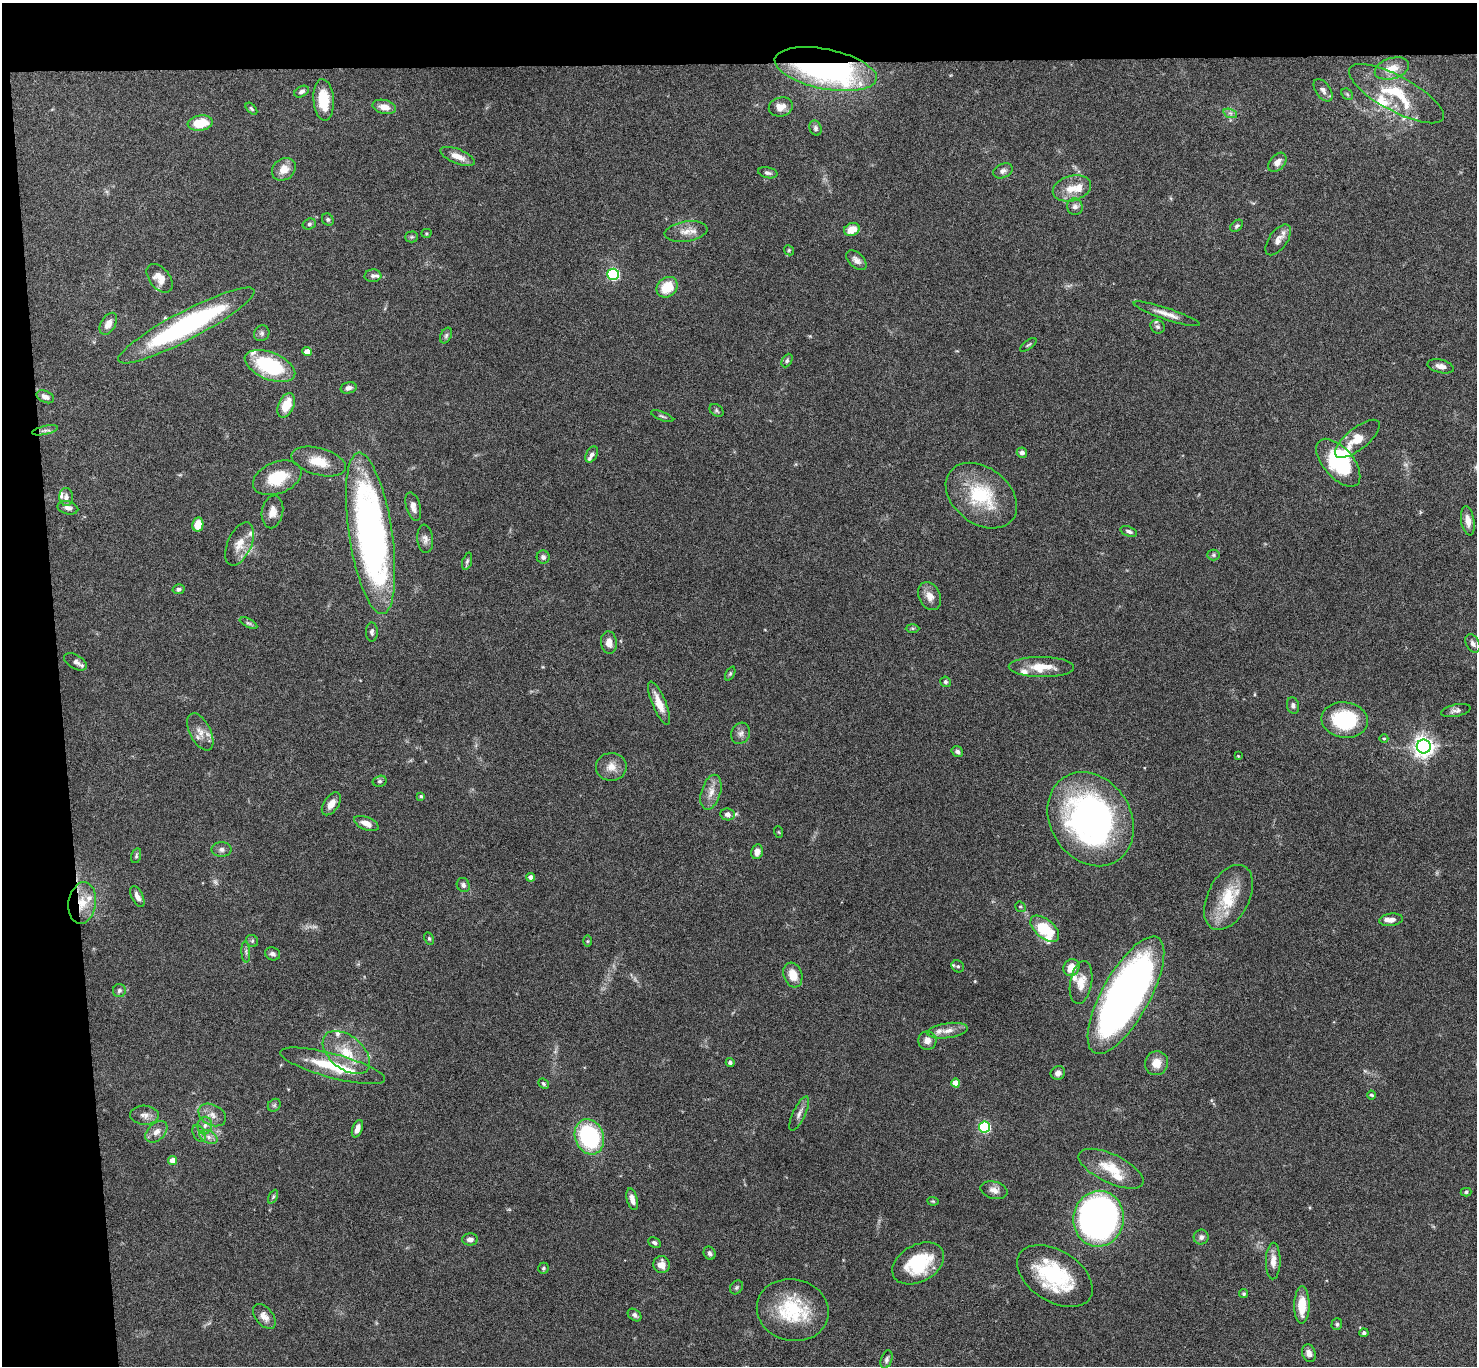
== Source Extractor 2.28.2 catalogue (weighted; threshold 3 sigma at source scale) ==
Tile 1 of 3 x 3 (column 1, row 1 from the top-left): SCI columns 2-1476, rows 2910-4273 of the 4427 x 4397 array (HDU 1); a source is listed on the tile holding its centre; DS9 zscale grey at full resolution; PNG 1479 x 1368 px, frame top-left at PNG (2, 3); each listed source drawn as its Kron ellipse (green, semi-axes under 4 px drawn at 4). Shown black and unused: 8% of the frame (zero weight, under 4 of 8 exposures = <1% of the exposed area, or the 3 px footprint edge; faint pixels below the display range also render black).
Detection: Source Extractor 2.28.2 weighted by HDU 2 'WHT'; one run over the whole footprint, this tile lists its part. Background 0.0565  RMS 0.0038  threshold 0.0154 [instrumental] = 3 sigma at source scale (4.09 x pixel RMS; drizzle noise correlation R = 1.36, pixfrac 0.8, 0.05/0.05 arcsec/px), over >= 5 px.
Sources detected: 194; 3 too faint to see at this stretch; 1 inside a brighter object's white glare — neither listed nor drawn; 19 inside a brighter listed object's ellipse — not listed separately; the other 171 listed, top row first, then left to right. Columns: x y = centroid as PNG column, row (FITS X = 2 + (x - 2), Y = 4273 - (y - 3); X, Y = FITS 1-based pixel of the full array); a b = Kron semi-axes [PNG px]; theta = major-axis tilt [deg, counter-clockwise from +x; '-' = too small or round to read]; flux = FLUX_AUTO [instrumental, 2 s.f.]
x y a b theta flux
1392 68 18 10 17 5.2
826 69 52 20 -12 100
1323 90 12 7 -54 1.5
301 92 7 5 29 1.1
1347 94 6 5 - 0.63
1396 94 53 17 -28 17
324 100 21 10 -85 9.4
384 107 12 7 -12 3.2
781 107 12 9 16 3.1
251 109 7 4 -45 0.54
1230 113 7 4 -18 0.83
200 123 13 7 8 9.9
816 128 8 6 -70 0.99
457 156 18 7 -22 3.8
1277 162 11 7 47 2.4
284 169 13 10 39 4.3
1003 171 10 7 25 1.4
768 173 10 5 -12 0.98
1072 188 19 12 16 5.4
1075 207 8 7 - 1.6
328 220 6 5 - 0.69
309 224 7 5 17 0.68
1237 226 7 5 41 0.75
852 229 8 6 25 4.8
686 231 21 10 8 3.9
426 233 5 4 - 0.43
412 237 6 5 - 0.59
1278 240 18 9 54 2.9
789 250 5 4 - 0.47
856 260 12 7 -43 1.9
613 274 6 5 - 47
373 276 8 6 4 0.97
160 278 16 10 -51 4.6
667 287 11 9 42 8.7
1167 314 35 5 -18 3.4
108 324 12 7 59 2.8
186 325 76 14 28 62
1158 327 7 6 - 0.91
262 333 8 7 - 0.93
446 335 8 5 63 0.82
1028 345 10 3 36 0.51
307 352 4 4 - 2.9
787 361 7 5 63 0.72
270 366 27 13 -22 27
1441 366 13 6 -13 2.1
348 388 8 5 14 1.5
45 397 9 5 -24 1.9
286 405 13 8 66 7.3
716 410 7 5 -37 0.66
662 416 12 3 -21 0.66
45 430 13 4 13 1.2
1357 439 27 10 39 5.7
1022 453 5 5 - 1.3
592 454 9 5 60 1.2
319 461 28 13 -15 7.3
1338 463 29 15 -49 25
277 478 25 16 22 13
981 496 39 28 -37 22
66 497 9 7 -89 1.5
413 507 15 7 -75 2.1
68 508 10 6 -14 1.5
272 512 16 10 80 3.2
1468 521 15 6 -80 3
198 524 7 5 78 5.5
1129 531 8 5 -20 1
371 533 81 21 -81 150
425 539 14 8 -84 1.8
240 544 23 12 67 4.9
1213 555 6 5 - 0.6
543 557 6 6 - 1.1
467 561 9 4 71 0.7
178 589 6 5 - 0.92
930 596 15 10 -63 3.2
248 623 9 4 -26 0.71
913 628 7 4 0 0.52
372 632 9 6 -90 0.96
609 643 11 8 -82 2.7
1473 644 10 6 -59 1.5
76 662 13 6 -30 1.5
1041 667 32 10 -1 7.7
730 674 7 4 63 0.52
945 682 5 5 - 0.7
659 703 23 7 -68 5
1293 705 8 6 -76 0.98
1456 711 15 6 12 1.4
1345 720 23 18 -8 25
200 732 20 10 -62 3.8
741 733 11 9 64 1.6
1384 738 4 3 - 0.31
1424 747 7 7 - 240
957 752 6 5 - 1
1238 756 3 3 - 0.26
611 767 15 14 - 3.6
380 781 7 5 15 0.76
711 792 18 9 73 3.5
421 796 4 4 - 0.67
331 804 13 7 55 2.8
727 814 7 6 - 1.6
1091 819 49 40 -57 110
366 823 13 6 -22 2.5
779 832 6 3 -70 0.32
222 849 10 7 -1 1.4
757 852 7 5 78 2.4
136 856 7 4 74 0.58
530 877 4 4 - 1.4
463 885 7 6 - 1.1
137 897 11 5 -64 1.9
1228 897 35 21 63 14
82 903 21 13 82 7.3
1020 907 5 5 - 0.5
1391 920 12 6 8 2.3
1045 929 17 9 -40 15
429 938 6 4 -63 0.53
252 941 6 5 - 0.64
587 941 5 3 - 0.36
246 952 10 4 -86 0.86
273 954 8 6 -20 1.3
958 966 6 5 - 0.73
1071 968 8 7 - 5.2
793 975 13 9 -71 4.8
1081 982 22 11 80 4.7
119 990 7 6 - 0.81
1126 995 66 24 61 190
948 1031 20 7 8 3
927 1040 9 9 - 2.2
346 1052 27 16 -39 10
730 1062 4 4 - 0.83
1157 1063 12 11 - 4.2
333 1066 54 12 -15 17
1058 1073 7 6 - 1.6
956 1083 4 4 - 4.2
543 1084 6 4 -41 0.55
1371 1095 4 3 - 0.45
274 1105 7 5 44 0.73
799 1113 18 6 64 1.9
144 1115 14 9 -3 2.2
212 1115 14 10 -28 2.8
205 1126 9 7 76 1.6
984 1127 5 5 - 38
357 1129 9 5 70 2.3
156 1132 13 8 44 2.4
199 1134 9 5 -63 1.1
208 1137 9 6 -27 1.7
589 1137 18 14 -70 38
173 1161 4 4 - 3.7
1111 1169 35 14 -25 9.6
994 1190 13 8 -14 2.3
1466 1192 5 4 - 0.61
273 1197 7 4 63 0.55
632 1199 11 5 -76 1.9
933 1201 5 4 - 0.38
1099 1219 28 25 81 220
1201 1237 7 7 - 1.2
470 1239 8 6 1 1.5
654 1243 7 5 -28 0.94
709 1253 7 5 -60 1
1273 1261 18 7 89 3.3
918 1263 28 18 29 20
661 1265 8 8 - 3.2
543 1268 6 5 - 0.56
1055 1276 42 25 -32 29
737 1287 7 6 - 0.7
1244 1294 4 4 - 0.52
1302 1305 19 7 89 7.9
793 1310 36 31 -13 22
635 1315 7 5 -39 1.1
264 1316 14 8 -51 2.5
1337 1324 6 5 - 0.65
1364 1333 4 4 - 0.92
1309 1353 9 6 -71 1.7
886 1360 9 5 72 0.95
Overlapping masked pixels (flux is a lower limit): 2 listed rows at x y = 826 69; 82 903